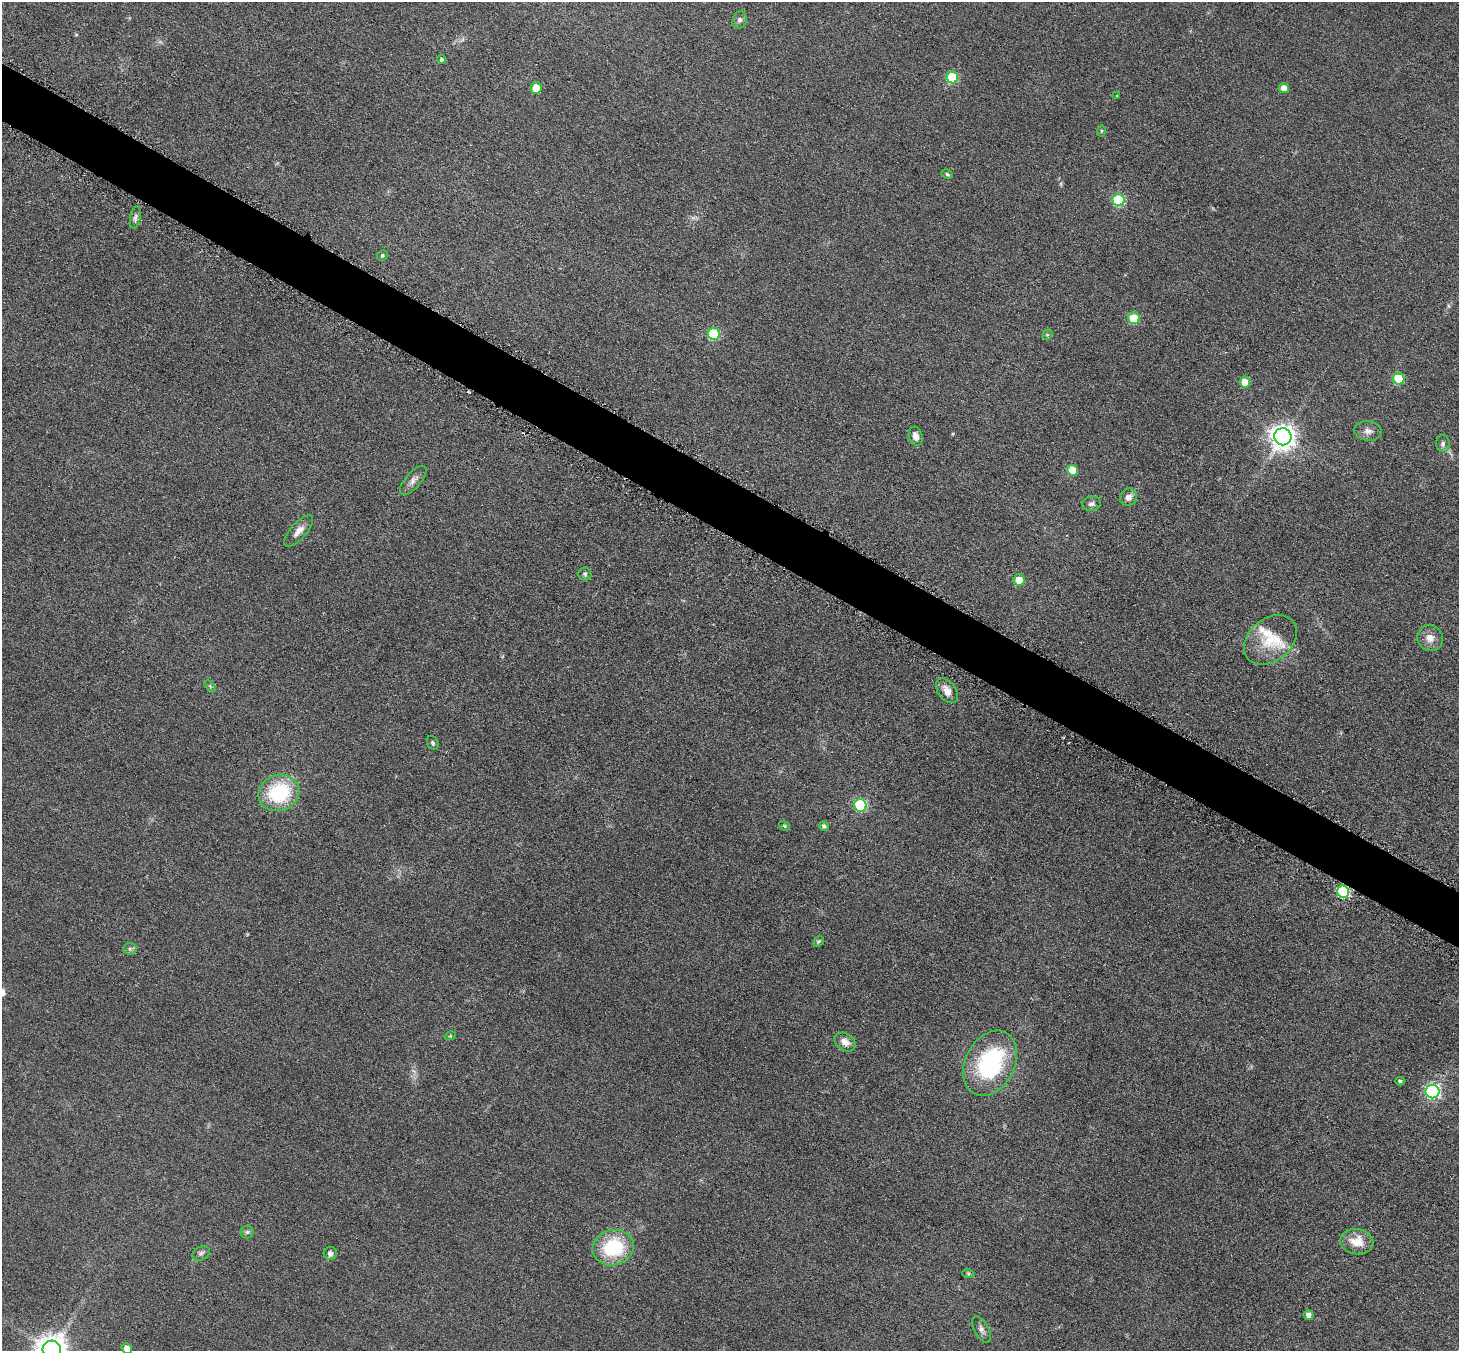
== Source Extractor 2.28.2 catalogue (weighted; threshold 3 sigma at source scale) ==
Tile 11 of 4 x 4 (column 3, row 3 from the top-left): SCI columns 2934-4390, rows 1660-3008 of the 5861 x 5868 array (HDU 1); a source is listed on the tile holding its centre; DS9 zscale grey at full resolution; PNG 1461 x 1353 px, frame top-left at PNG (2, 2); each listed source drawn as its Kron ellipse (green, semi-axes under 4 px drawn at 4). Shown black and unused: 4% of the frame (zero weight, under 3 of 6 exposures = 2% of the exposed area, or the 3 px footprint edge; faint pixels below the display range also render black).
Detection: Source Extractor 2.28.2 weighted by HDU 2 'WHT'; one run over the whole footprint, this tile lists its part. Background 0.0929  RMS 0.01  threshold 0.0408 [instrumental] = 3 sigma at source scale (4.09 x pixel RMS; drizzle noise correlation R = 1.36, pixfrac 0.8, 0.05/0.05 arcsec/px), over >= 5 px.
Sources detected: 56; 2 inside a brighter listed object's ellipse — not listed separately; the other 54 listed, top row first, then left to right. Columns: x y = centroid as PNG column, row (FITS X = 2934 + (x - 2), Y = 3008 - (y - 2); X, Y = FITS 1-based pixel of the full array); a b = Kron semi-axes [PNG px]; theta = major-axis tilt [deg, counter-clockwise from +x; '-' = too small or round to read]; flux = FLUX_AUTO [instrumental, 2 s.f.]
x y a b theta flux
740 20 8 7 - 3
441 59 4 4 - 1.6
952 77 6 6 - 56
536 88 6 5 - 15
1284 88 5 5 - 8.6
1117 96 4 3 - 0.74
1101 131 6 4 -90 1.1
947 174 6 4 -28 1.4
1119 200 6 6 - 78
135 217 11 5 79 2.9
382 256 5 5 - 1.5
1134 318 6 5 - 38
714 334 6 6 - 65
1047 335 6 4 44 1.4
1399 379 6 5 - 39
1245 382 5 5 - 14
1368 431 14 9 -7 5.4
916 436 9 7 -75 6.4
1283 437 9 8 - 830
1443 444 8 7 - 2.9
1072 470 5 5 - 23
413 480 18 7 49 5.6
1128 497 9 8 - 6
1092 504 9 7 10 3.1
299 531 20 8 48 7.1
585 574 6 6 - 2
1019 580 5 5 - 15
1430 638 13 12 - 9
1270 640 29 21 40 30
210 686 6 4 -46 1.4
947 691 14 9 -52 8.3
433 743 7 5 -65 1.7
279 793 21 18 21 67
860 805 6 6 - 80
784 826 6 4 -22 1.2
824 826 5 4 - 2.5
1343 892 6 6 - 100
818 941 6 4 43 1.6
130 949 6 6 - 2
450 1036 6 3 17 1
845 1042 11 8 -34 7
990 1063 34 24 63 100
1400 1081 5 4 - 1.9
1432 1092 7 6 - 190
247 1232 6 6 - 2
1357 1242 16 12 -7 17
613 1248 21 17 15 60
201 1253 9 6 28 2.8
330 1253 6 6 - 3.8
968 1273 6 4 -18 1.3
1309 1315 5 4 - 4.6
981 1329 14 7 -61 4.3
127 1348 5 5 - 8.1
52 1350 9 9 - 1400
Overlapping masked pixels (flux is a lower limit): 1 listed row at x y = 1343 892
Isophote crosses this tile's border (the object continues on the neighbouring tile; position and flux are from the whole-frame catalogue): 2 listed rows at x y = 127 1348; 52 1350